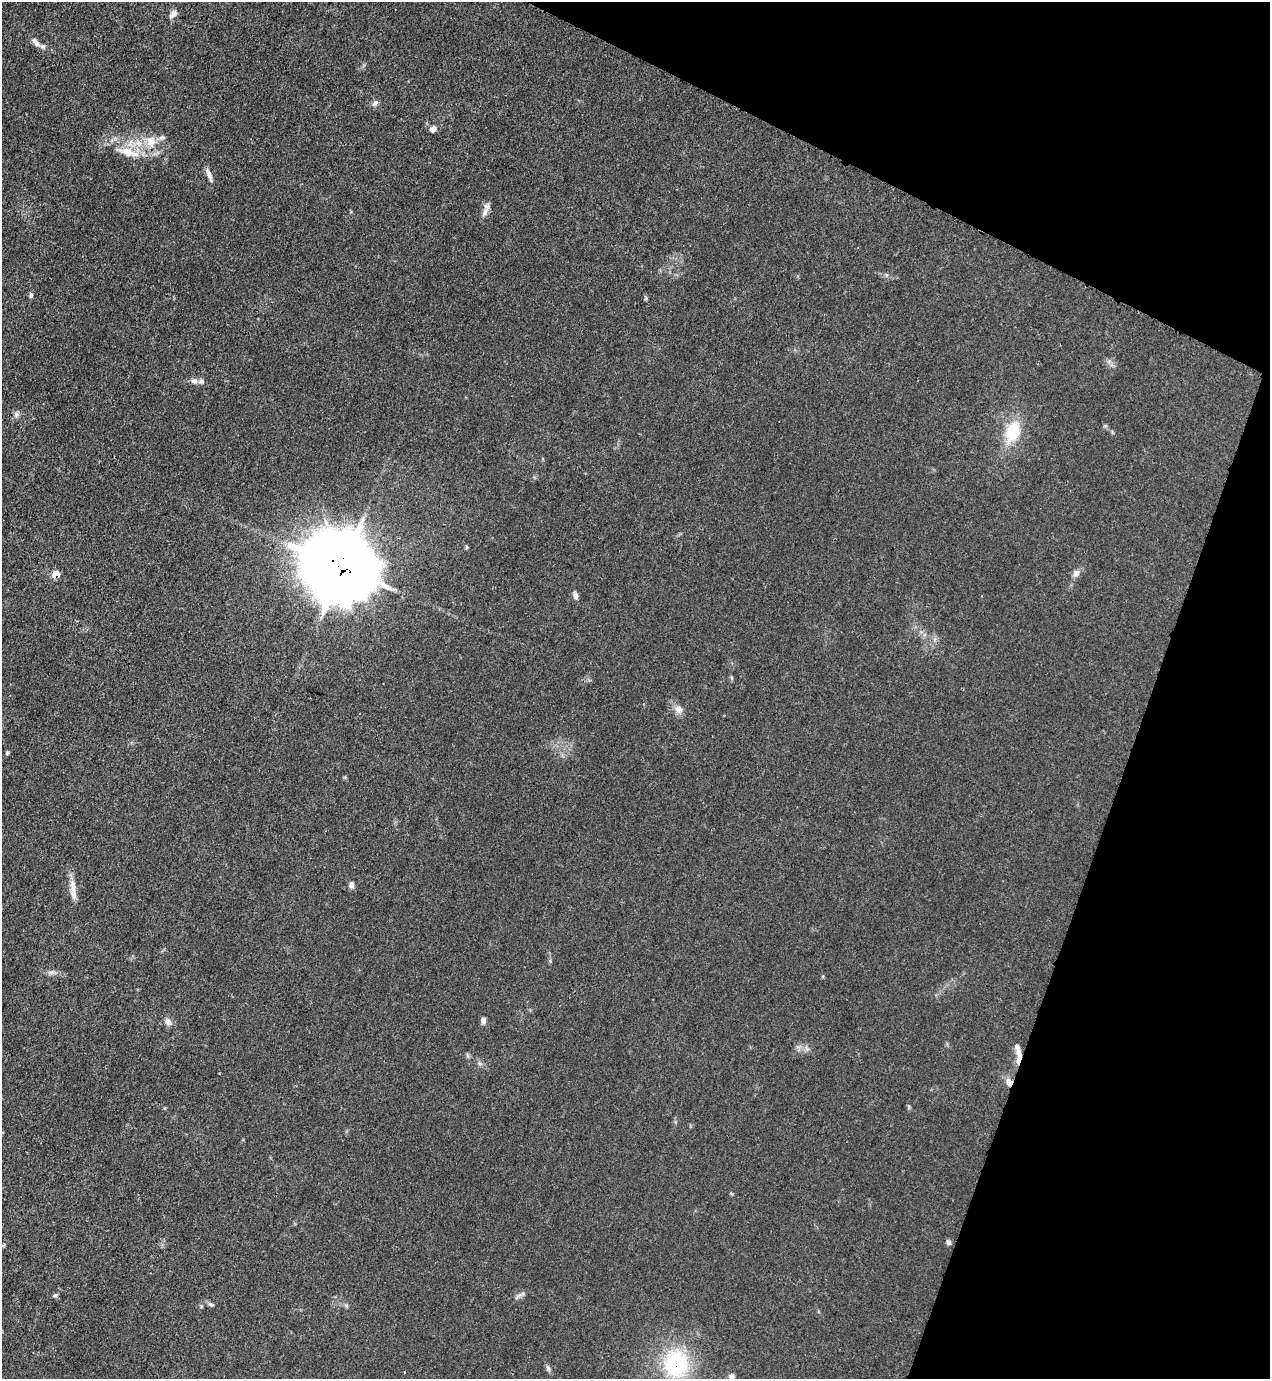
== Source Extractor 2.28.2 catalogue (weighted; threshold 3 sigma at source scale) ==
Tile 8 of 4 x 4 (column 4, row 2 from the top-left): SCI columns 4024-5291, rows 2794-4170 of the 5646 x 5587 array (HDU 1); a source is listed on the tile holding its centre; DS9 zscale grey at full resolution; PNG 1272 x 1381 px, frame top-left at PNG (2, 2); no overlay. Shown black and unused: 19% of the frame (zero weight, under 3 of 4 exposures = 7% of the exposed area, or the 3 px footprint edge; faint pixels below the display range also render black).
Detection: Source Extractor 2.28.2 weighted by HDU 2 'WHT'; one run over the whole footprint, this tile lists its part. Background 0.0179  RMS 0.0025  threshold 0.0114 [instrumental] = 3 sigma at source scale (4.5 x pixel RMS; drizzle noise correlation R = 1.50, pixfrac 1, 0.05/0.05 arcsec/px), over >= 5 px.
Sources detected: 42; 4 inside a brighter listed object's ellipse — not listed separately; the other 38 listed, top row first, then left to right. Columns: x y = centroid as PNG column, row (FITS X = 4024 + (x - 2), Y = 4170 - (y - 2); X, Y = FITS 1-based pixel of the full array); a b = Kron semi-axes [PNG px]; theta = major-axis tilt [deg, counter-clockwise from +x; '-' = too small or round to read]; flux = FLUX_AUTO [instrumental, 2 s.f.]
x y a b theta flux
173 14 13 7 51 1.2
36 42 16 7 -48 1.5
375 103 9 6 37 0.76
433 129 9 7 35 1.1
151 141 17 16 - 5
129 152 32 11 -16 5.9
209 174 17 6 -67 1.4
487 207 14 7 -88 1.2
31 295 7 5 81 0.53
645 299 6 4 19 0.28
194 381 10 6 -1 1
16 414 8 6 78 0.79
1105 426 6 4 18 0.31
1012 432 31 18 69 9
467 547 6 4 90 0.3
341 567 24 20 -33 2300
1076 573 10 8 46 1.2
56 574 6 5 - 3.3
575 595 10 5 -77 0.95
678 709 12 10 -51 1.6
7 753 5 4 - 0.36
351 885 7 5 -89 1
73 890 28 7 -85 2.7
51 972 7 4 18 0.63
483 1020 7 6 - 0.97
168 1022 9 7 -49 1.4
807 1049 8 5 -58 0.68
1019 1056 21 6 88 2.1
1009 1082 8 7 - 1.7
909 1107 6 4 90 0.33
731 1193 6 3 -20 0.26
948 1242 7 5 -65 0.65
55 1295 7 4 30 0.4
520 1295 18 4 26 0.82
211 1305 8 4 -9 0.45
676 1364 32 28 -84 23
548 1368 8 5 -60 0.6
731 1376 8 7 - 0.9
Overlapping masked pixels (flux is a lower limit): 5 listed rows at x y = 341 567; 56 574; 1019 1056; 1009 1082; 676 1364
Isophote crosses this tile's border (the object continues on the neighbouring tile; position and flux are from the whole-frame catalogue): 1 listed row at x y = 731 1376